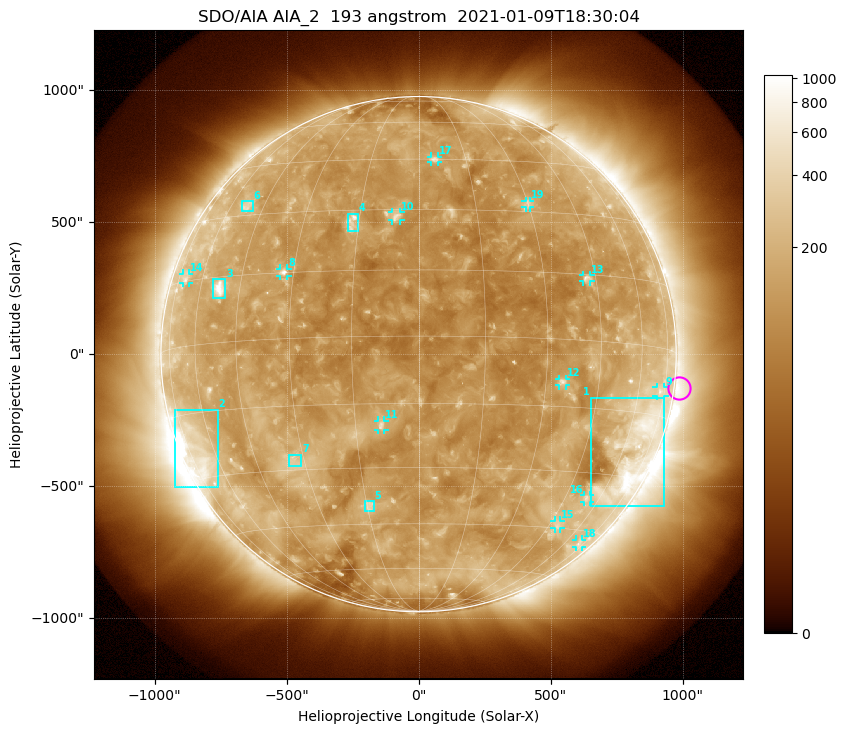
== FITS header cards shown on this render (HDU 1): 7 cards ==
TELESCOP= 'SDO/AIA'
INSTRUME= 'AIA_2'
WAVELNTH=                  193
WAVEUNIT= 'angstrom'
DATE-OBS= '2021-01-09T18:30:04.84'
CTYPE1  = 'HPLN-TAN'
CTYPE2  = 'HPLT-TAN'

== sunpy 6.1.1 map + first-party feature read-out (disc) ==
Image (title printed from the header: SDO/AIA AIA_2  193 angstrom  2021-01-09T18:30:04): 1024 x 1024 px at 2.4 arcsec/px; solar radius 976 arcsec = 407 px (full disc in frame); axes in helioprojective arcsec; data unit not stated in the header (colour bar unlabelled)
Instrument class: DISC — disc imager (sunpy class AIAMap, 193 A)
Bright regions (active regions / flare kernels): reference = the median radial profile (limb darkening/brightening removed); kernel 9 px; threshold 5 sigma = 190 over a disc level ~127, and >= 1.15x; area >= 12 px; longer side >= 10 px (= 24 arcsec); searched inside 0.97 R_sun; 19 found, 19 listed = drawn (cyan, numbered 1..; 12 of them under ~33 arcsec drawn as corner ticks so the feature stays visible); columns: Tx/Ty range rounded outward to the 5 arcsec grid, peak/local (2 s.f.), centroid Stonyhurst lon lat
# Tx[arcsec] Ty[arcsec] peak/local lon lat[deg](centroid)
1 650..930 -575..-165 5 +65 -24
2 -925..-760 -505..-210 5.1 -69 -24
3 -780..-730 210..285 7.2 -52 +12
4 -270..-230 465..535 4.5 -17 +27
5 -205..-170 -595..-555 3.5 -14 -40
6 -670..-625 540..580 2.9 -52 +33
7 -490..-445 -425..-380 2.9 -33 -28
8 -525..-495 295..325 5.1 -33 +15
9 900..930 -160..-125 2.5 +72 -10
10 -100..-70 505..540 4 -6 +28
11 -155..-130 -285..-250 4.6 -9 -20
12 530..560 -120..-90 3.9 +34 -9
13 625..650 275..300 3.7 +42 +14
14 -895..-870 270..305 2.4 -70 +16
15 515..540 -660..-630 2.6 +48 -44
16 625..650 -560..-535 2.8 +54 -36
17 45..75 730..750 3.3 +5 +45
18 595..620 -730..-700 2.1 +70 -49
19 405..425 555..580 2.7 +30 +32
Off-limb structures (1.02-1.3 R_sun): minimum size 162 px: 2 found; the strongest spans PA ~215..325 deg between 1.02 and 1.3 R_sun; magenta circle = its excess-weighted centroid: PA ~265 deg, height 1.02 R_sun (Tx ~990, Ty ~-130 arcsec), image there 1.8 x the reference